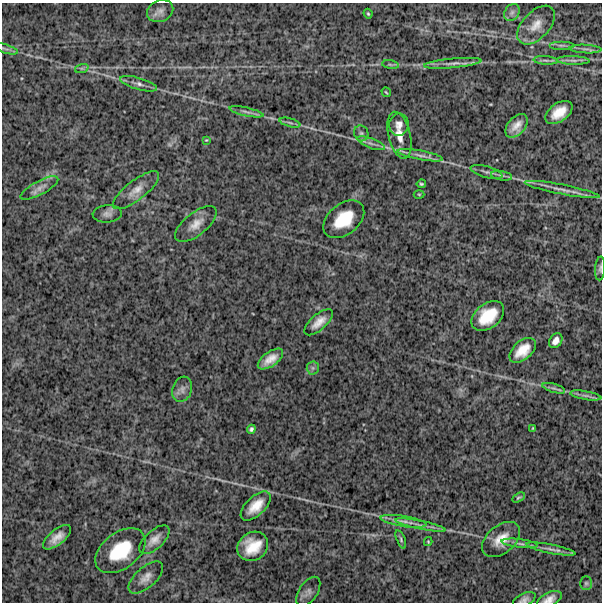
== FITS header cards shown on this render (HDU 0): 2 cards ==
NAXIS1  =                  600
NAXIS2  =                  600

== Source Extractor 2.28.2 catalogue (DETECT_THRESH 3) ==
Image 600 x 600 px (HDU 0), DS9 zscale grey, 1 PNG px = 1 image px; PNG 604 x 604 px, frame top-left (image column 1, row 600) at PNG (2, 3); each listed source drawn as its Kron ellipse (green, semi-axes under 4 px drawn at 4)
Background 1520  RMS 260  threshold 773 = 3 sigma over >= 5 px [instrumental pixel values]
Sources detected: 64; all 64 listed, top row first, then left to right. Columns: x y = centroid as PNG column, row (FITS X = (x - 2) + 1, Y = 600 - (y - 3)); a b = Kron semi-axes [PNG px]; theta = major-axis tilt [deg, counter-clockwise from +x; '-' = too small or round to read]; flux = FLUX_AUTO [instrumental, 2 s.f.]
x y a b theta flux
160 11 13 10 24 120000
512 12 9 7 57 70000
368 14 5 3 - 21000
536 25 23 13 47 260000
561 45 12 4 0 51000
5 49 14 2 -17 35000
586 49 16 3 -3 62000
546 60 12 4 -4 47000
573 60 16 4 -2 71000
453 63 29 4 5 120000
390 65 8 4 -9 29000
82 68 7 4 18 29000
138 84 19 6 -16 91000
386 92 5 2 - 19000
246 112 17 4 -12 71000
559 112 15 9 36 280000
290 123 10 3 -15 38000
399 125 11 9 84 110000
516 126 14 8 49 170000
361 133 8 7 - 52000
399 135 24 11 -76 260000
206 140 4 4 - 16000
371 143 14 5 -21 80000
420 155 23 4 -11 110000
487 172 16 5 -17 66000
502 176 11 4 -10 51000
421 184 4 3 - 24000
39 188 21 7 28 120000
562 189 38 5 -11 170000
136 190 28 10 38 220000
419 194 5 3 - 17000
107 214 14 8 4 97000
344 219 23 15 39 570000
196 224 25 11 38 230000
600 268 12 5 85 45000
488 316 18 12 38 500000
319 322 18 7 41 170000
556 341 8 6 52 99000
523 350 16 9 41 280000
270 359 15 7 35 190000
313 368 6 6 - 45000
554 388 12 3 -16 51000
182 389 13 9 71 96000
586 395 16 4 -10 69000
533 428 3 3 - 15000
251 429 4 4 - 35000
518 497 7 3 31 24000
256 506 18 9 43 270000
404 521 23 5 -9 150000
421 525 26 3 -11 120000
57 537 17 7 39 170000
401 539 10 4 -68 37000
501 539 22 14 40 310000
154 540 19 9 42 160000
428 542 4 3 - 16000
520 543 18 3 -7 69000
253 546 16 14 35 410000
551 549 25 4 -11 100000
120 551 28 18 37 750000
146 577 21 10 42 160000
586 583 7 6 - 36000
308 592 17 9 57 92000
549 599 13 7 25 120000
524 600 12 6 24 70000
At the frame edge (FLAGS 8, measured only in part): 3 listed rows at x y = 600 268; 549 599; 524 600